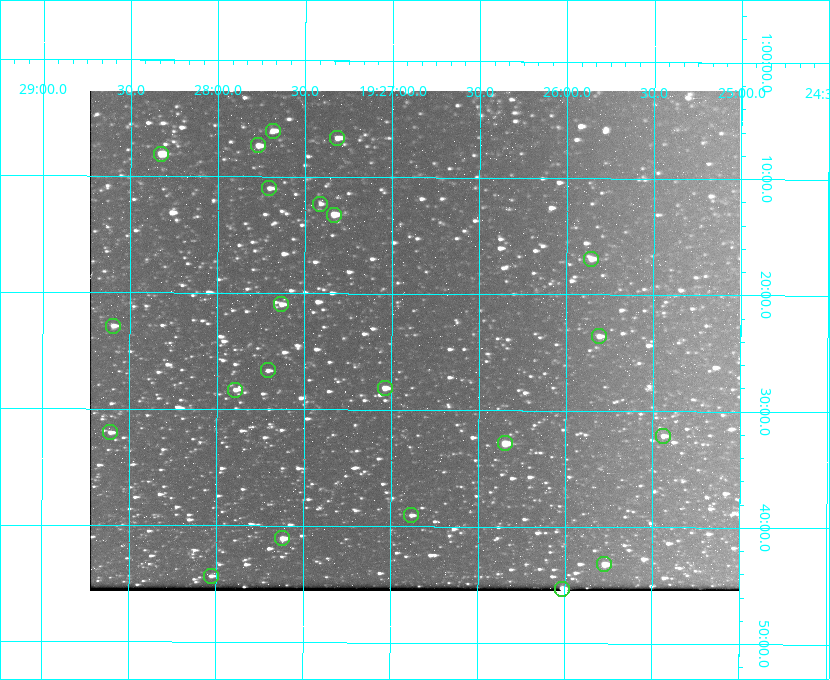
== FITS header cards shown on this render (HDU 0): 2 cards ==
NAXIS1  =                  650 / Width of table row in bytes
NAXIS2  =                  500 / Number of rows in table

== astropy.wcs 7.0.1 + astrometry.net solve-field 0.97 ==
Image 650 x 500 px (HDU 0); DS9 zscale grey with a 90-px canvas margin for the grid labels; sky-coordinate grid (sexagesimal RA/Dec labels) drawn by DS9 from the SOLVED WCS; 22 Tycho-2 reference stars matched to detected sources circled (green)
Header WCS: none
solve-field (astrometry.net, Tycho-2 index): SOLVED blind (the file carries no WCS)
Solved WCS: RA---TAN-SIP/DEC--TAN-SIP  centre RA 19:26:52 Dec +01:24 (291.72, +1.40 deg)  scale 5.16 arcsec/px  FOV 55.9' x 43.0'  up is +180 deg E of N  parity flipped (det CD > 0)
(file carries no celestial WCS; the grid is the blind solution)
Tycho-2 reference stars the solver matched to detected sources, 22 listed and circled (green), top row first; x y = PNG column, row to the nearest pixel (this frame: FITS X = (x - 90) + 1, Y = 500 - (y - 91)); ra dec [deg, ICRS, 3 dp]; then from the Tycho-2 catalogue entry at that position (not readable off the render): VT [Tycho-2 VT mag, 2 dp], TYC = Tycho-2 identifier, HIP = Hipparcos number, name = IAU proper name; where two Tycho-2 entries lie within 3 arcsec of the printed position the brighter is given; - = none
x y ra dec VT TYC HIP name
273 131 291.921 +1.101 10.89 465-1942-1 - -
337 138 291.829 +1.111 10.78 465-2030-1 - -
258 145 291.942 +1.122 10.76 465-1161-1 - -
161 154 292.081 +1.135 10.24 465-979-1 - -
269 188 291.926 +1.184 11.49 465-1994-1 - -
320 204 291.853 +1.206 11.17 465-1444-1 - -
334 215 291.833 +1.221 9.77 465-1968-1 - -
591 259 291.465 +1.282 11.06 465-140-1 - -
281 304 291.908 +1.350 10.94 465-1840-1 - -
113 326 292.148 +1.381 10.77 465-611-1 - -
599 336 291.453 +1.393 11.17 465-261-1 - -
268 370 291.927 +1.444 11.17 465-873-1 - -
385 388 291.759 +1.468 10.00 465-530-1 - -
235 390 291.973 +1.472 10.69 465-577-1 - -
110 432 292.152 +1.534 10.91 465-857-1 - -
663 436 291.360 +1.535 11.71 465-397-1 - -
505 443 291.587 +1.547 9.51 465-596-1 - -
411 515 291.720 +1.651 11.47 465-675-1 - -
282 538 291.905 +1.685 9.70 465-808-1 - -
604 564 291.444 +1.720 9.41 465-672-1 - -
211 576 292.007 +1.739 11.52 465-518-1 - -
562 589 291.503 +1.755 8.74 465-340-1 - -